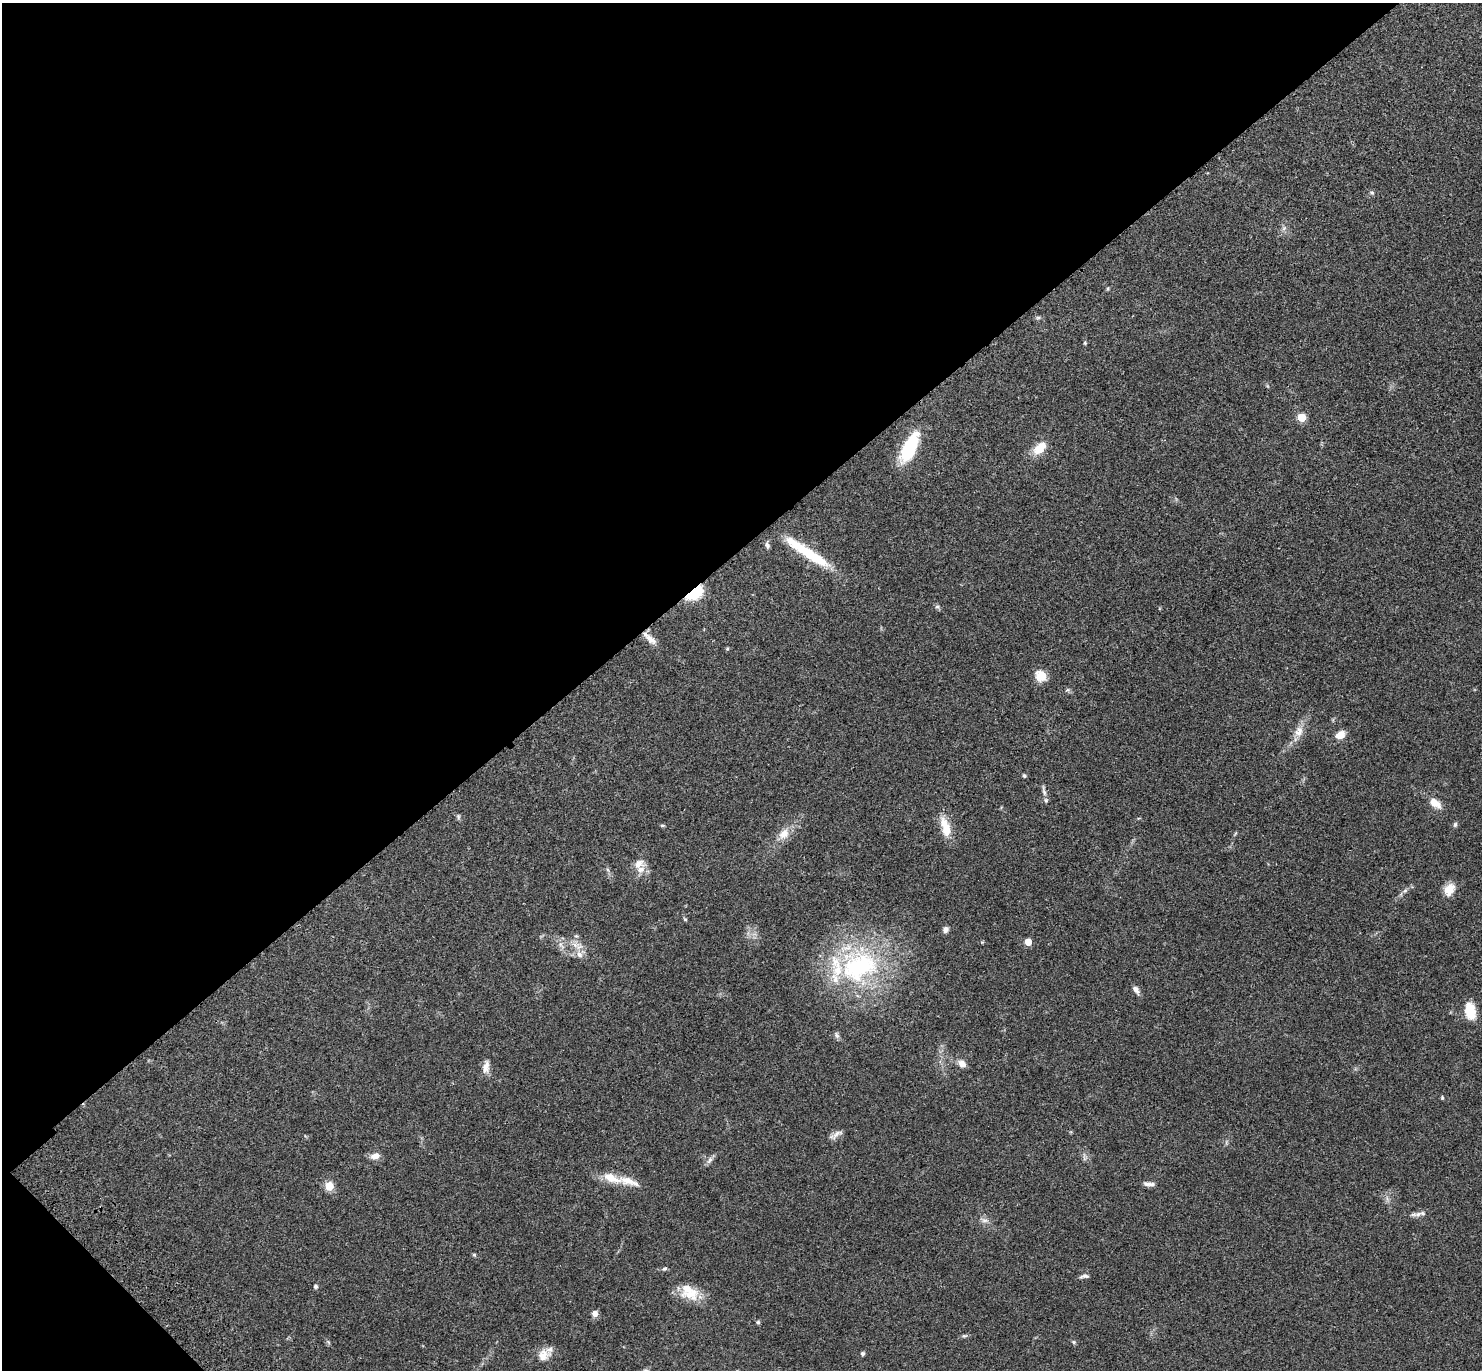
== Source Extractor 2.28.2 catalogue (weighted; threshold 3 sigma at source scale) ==
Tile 5 of 4 x 4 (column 1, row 2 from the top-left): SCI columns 97-1576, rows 2982-4349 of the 6115 x 6104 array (HDU 1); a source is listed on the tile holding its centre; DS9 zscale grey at full resolution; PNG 1484 x 1372 px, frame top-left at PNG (2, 3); no overlay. Shown black and unused: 41% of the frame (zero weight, under 3 of 4 exposures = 6% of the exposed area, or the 3 px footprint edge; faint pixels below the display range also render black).
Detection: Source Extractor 2.28.2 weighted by HDU 2 'WHT'; one run over the whole footprint, this tile lists its part. Background 0.0501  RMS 0.0055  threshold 0.0245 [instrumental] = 3 sigma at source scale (4.5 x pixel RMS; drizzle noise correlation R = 1.50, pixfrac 1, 0.05/0.05 arcsec/px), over >= 5 px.
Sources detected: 67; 8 inside a brighter listed object's ellipse — not listed separately; the other 59 listed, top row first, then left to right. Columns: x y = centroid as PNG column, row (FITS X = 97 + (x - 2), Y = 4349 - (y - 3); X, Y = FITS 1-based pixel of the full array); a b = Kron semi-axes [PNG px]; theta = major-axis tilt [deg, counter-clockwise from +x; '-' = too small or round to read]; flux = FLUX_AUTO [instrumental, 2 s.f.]
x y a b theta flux
1372 193 7 4 -18 0.88
1284 228 7 5 46 1.3
1108 289 5 4 - 0.63
1038 317 6 4 0 0.81
1085 343 5 4 - 0.64
1302 417 5 5 - 19
909 448 35 14 65 29
1040 448 18 11 43 8.6
767 545 9 5 -70 1.4
804 550 59 12 -34 24
694 593 14 8 34 34
937 606 6 5 - 1
650 639 20 8 -41 4.2
727 649 5 3 - 0.56
1041 676 12 10 -50 7.8
1299 731 16 11 72 5.4
1340 735 9 7 31 6.6
1024 776 5 4 - 0.81
1044 791 20 5 -80 2.2
1435 803 18 9 -37 5.7
458 816 8 5 -84 0.92
1455 824 7 5 86 0.97
662 825 6 4 -1 0.6
945 827 29 11 -75 9.5
784 834 16 12 50 6.2
639 863 14 11 33 4.5
1449 889 16 11 59 6.4
1405 891 7 4 3 0.93
685 919 5 4 - 0.64
945 929 8 7 - 2
576 936 5 5 - 0.71
1028 942 5 5 - 9.3
579 954 10 7 -51 3
859 966 59 45 16 82
1136 990 11 7 -50 2.3
1470 1011 19 11 -79 11
837 1035 10 6 -61 1.4
962 1064 10 8 -42 3.2
486 1067 18 8 80 3.7
1442 1098 5 4 - 0.56
837 1134 19 6 36 2.8
375 1156 12 7 10 3.5
710 1160 12 6 56 1.9
611 1178 32 11 -21 11
1147 1184 11 7 -10 2.1
329 1186 5 5 - 20
1418 1214 10 7 1 2.3
984 1220 10 6 -17 2
474 1255 5 4 - 0.76
664 1269 7 5 27 0.9
1084 1276 11 5 7 1.6
315 1286 4 4 - 1.1
691 1294 29 16 6 11
595 1314 7 7 - 2.6
758 1322 5 5 - 0.75
964 1336 8 5 6 0.98
1074 1342 6 5 - 0.77
863 1354 5 5 - 1.1
544 1355 19 14 28 6.4
Overlapping masked pixels (flux is a lower limit): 1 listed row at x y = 694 593